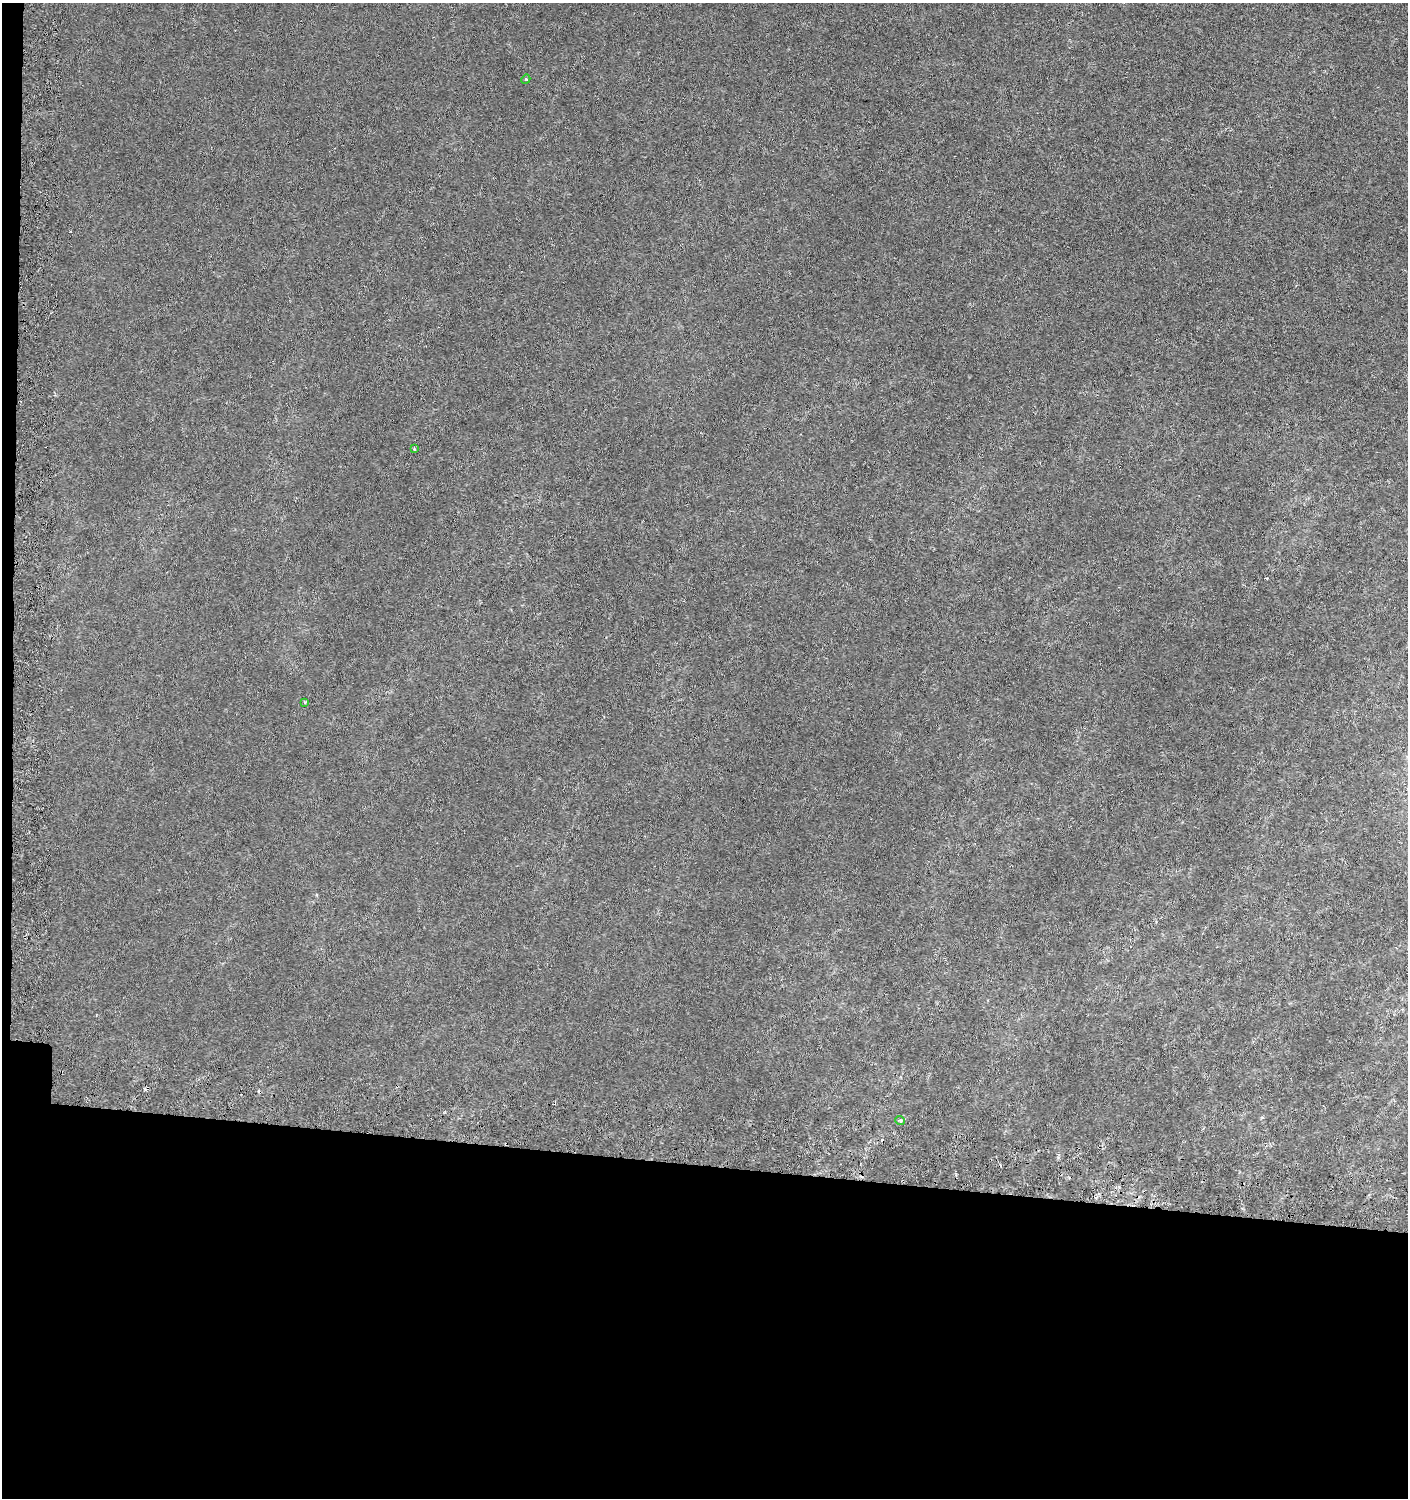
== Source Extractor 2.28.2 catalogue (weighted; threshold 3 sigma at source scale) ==
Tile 7 of 3 x 3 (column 1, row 3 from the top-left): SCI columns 332-1737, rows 59-1554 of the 4826 x 4614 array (HDU 1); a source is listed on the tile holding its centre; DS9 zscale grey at full resolution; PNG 1410 x 1500 px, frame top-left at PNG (2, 3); each listed source drawn as its Kron ellipse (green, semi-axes under 4 px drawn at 4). Shown black and unused: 23% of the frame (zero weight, under 3 of 6 exposures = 5% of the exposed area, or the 3 px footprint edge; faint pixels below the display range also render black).
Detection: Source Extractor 2.28.2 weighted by HDU 2 'WHT'; one run over the whole footprint, this tile lists its part. Background 0.00135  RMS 0.0021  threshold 0.00839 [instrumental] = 3 sigma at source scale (4.09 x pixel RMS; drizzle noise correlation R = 1.36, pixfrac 0.8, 0.0396/0.0396 arcsec/px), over >= 5 px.
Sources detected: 8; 4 cosmic-ray / hot-pixel residue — neither listed nor drawn; the other 4 listed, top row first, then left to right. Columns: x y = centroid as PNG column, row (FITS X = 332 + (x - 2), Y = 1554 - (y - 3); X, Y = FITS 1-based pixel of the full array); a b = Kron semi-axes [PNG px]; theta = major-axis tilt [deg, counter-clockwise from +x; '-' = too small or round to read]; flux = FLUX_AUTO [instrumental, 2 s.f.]
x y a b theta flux
526 79 5 4 - 0.19
414 449 3 3 - 0.27
305 702 4 3 - 0.18
900 1121 5 4 - 0.49